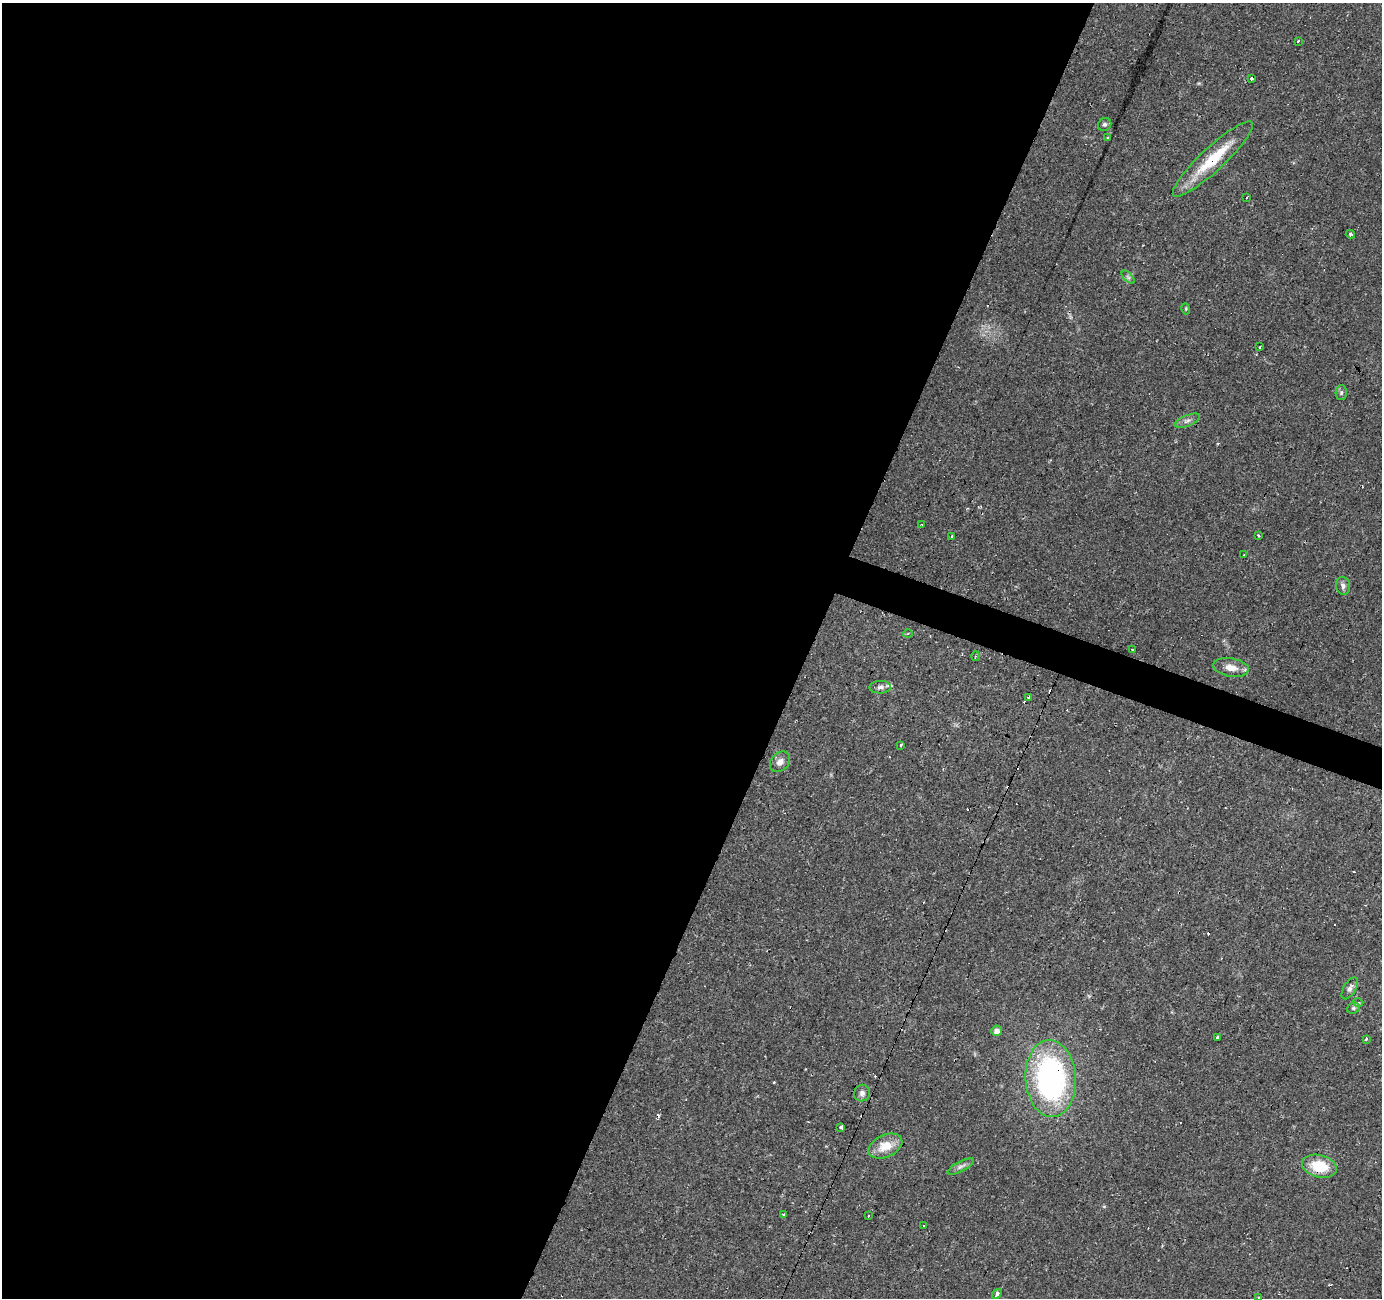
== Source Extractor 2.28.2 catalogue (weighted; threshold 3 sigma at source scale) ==
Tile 5 of 4 x 4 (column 1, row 2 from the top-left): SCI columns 1-1380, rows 2797-4092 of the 5523 x 5658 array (HDU 1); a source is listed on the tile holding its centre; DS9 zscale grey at full resolution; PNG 1384 x 1300 px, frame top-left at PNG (2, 3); each listed source drawn as its Kron ellipse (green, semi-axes under 4 px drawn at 4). Shown black and unused: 60% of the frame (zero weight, under 2 of 3 exposures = <1% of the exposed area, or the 3 px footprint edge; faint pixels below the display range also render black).
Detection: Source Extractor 2.28.2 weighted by HDU 2 'WHT'; one run over the whole footprint, this tile lists its part. Background 0.0346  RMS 0.0034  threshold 0.0152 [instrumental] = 3 sigma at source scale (4.5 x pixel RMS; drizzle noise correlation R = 1.50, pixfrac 1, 0.0396/0.0396 arcsec/px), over >= 5 px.
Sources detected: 54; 12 cosmic-ray / hot-pixel residue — neither listed nor drawn; the other 42 listed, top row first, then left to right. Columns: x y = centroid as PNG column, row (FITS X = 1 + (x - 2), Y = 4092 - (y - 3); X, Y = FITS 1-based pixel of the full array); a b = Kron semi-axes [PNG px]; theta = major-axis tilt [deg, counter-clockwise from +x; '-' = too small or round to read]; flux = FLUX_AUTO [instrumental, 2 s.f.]
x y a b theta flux
1298 41 3 3 - 1.4
1252 78 3 3 - 1.9
1105 124 7 6 - 0.7
1108 138 4 3 - 0.31
1213 159 54 11 43 15
1247 197 3 3 - 0.46
1350 234 4 3 - 0.62
1128 277 8 4 -45 0.74
1186 309 5 3 - 0.34
1260 347 3 3 - 0.55
1341 393 7 5 89 0.7
1187 421 13 5 22 1.3
922 524 3 2 - 0.39
1258 535 4 3 - 0.32
952 537 3 3 - 1.1
1243 555 3 3 - 0.93
1343 586 9 7 -79 1.2
908 634 4 3 - 0.41
1132 649 3 2 - 0.45
976 656 5 3 - 0.38
1231 667 18 9 -9 3.6
880 687 11 6 1 1.3
1029 697 3 3 - 1.3
901 745 3 3 - 1.1
780 762 12 8 47 2.1
1350 988 12 6 58 1.3
1358 1002 5 3 - 0.48
1353 1008 7 5 21 0.71
996 1031 5 5 - 1.8
1218 1037 4 3 - 2
1366 1039 4 3 - 0.93
1051 1079 38 25 -86 80
862 1093 8 8 - 1.3
841 1127 4 3 - 2.7
885 1146 18 11 24 6
961 1166 14 5 27 1.3
1319 1166 18 11 -14 10
784 1214 4 3 - 1.5
868 1216 3 2 - 0.23
923 1226 3 2 - 0.8
997 1294 5 4 - 1.2
1258 1297 4 3 - 0.39
Overlapping masked pixels (flux is a lower limit): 2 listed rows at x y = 1051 1079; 1319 1166